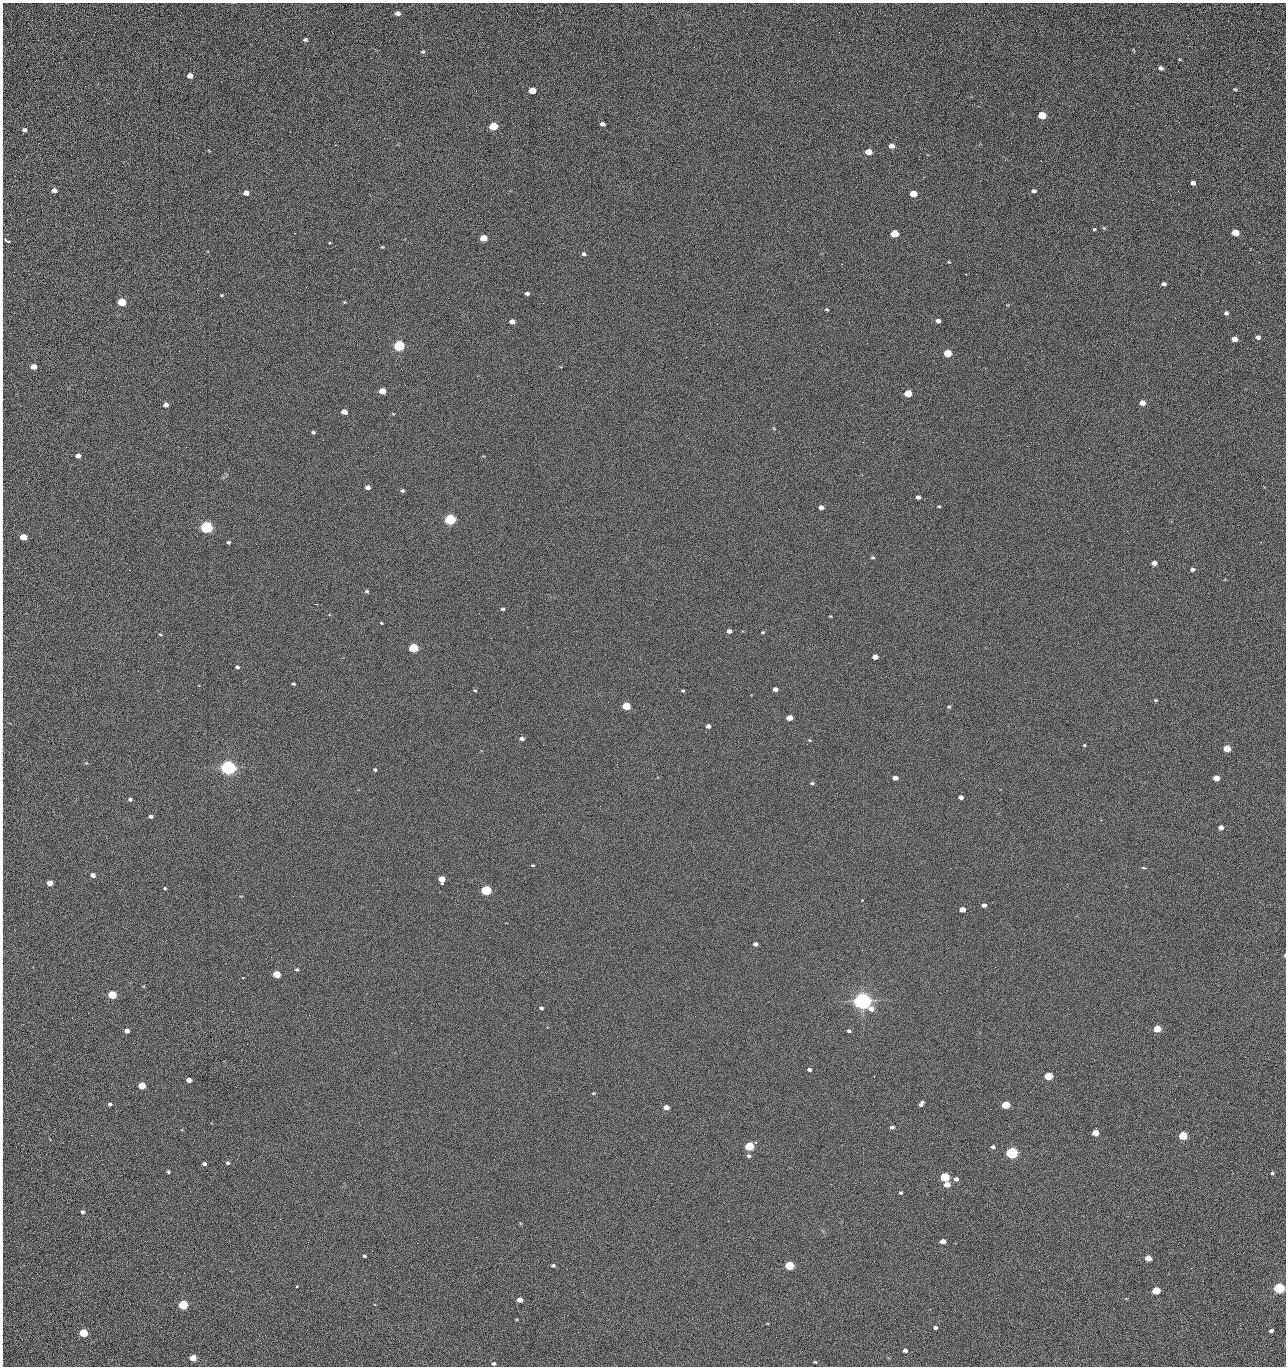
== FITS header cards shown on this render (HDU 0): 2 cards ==
NAXIS1  =                 1284 /fastest changing axis
NAXIS2  =                 1364 /next to fastest changing axis

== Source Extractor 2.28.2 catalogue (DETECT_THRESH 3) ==
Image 1284 x 1364 px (HDU 0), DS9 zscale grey, 1 PNG px = 1 image px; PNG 1288 x 1368 px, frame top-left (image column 1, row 1364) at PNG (2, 3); no overlay
Background 125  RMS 14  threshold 43.4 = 3 sigma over >= 5 px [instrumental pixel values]
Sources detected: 224; all 224 listed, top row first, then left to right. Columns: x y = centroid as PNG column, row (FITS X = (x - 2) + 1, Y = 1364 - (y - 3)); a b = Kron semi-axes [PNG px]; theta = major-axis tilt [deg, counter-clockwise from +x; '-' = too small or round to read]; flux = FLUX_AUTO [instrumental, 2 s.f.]
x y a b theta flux
398 13 5 4 - 4.9e+03
2 30 19 2 90 3.9e+03
1188 35 2 2 - 1.1e+03
305 40 5 4 - 1.8e+03
423 52 5 4 - 1.2e+03
1161 68 5 4 - 3.1e+03
190 76 5 4 - 8.9e+03
2 84 22 2 90 4.5e+03
1235 89 5 3 - 1.1e+03
532 90 5 4 - 2.3e+04
2 101 12 2 90 2.3e+03
1042 115 5 4 - 4.5e+04
1179 122 2 2 - 1.2e+03
602 124 5 4 - 3.5e+03
493 126 5 4 - 5.5e+04
24 130 4 4 - 2.9e+03
892 146 5 4 - 6.7e+03
2 149 16 2 90 2.8e+03
868 152 5 4 - 1.6e+04
1041 161 3 2 - 2.0e+03
2 162 9 2 90 1.6e+03
856 177 2 2 - 2.2e+03
923 177 2 2 - 1.8e+04
1193 183 4 4 - 3.8e+03
54 190 5 4 - 5.0e+03
1034 191 5 4 - 2.6e+03
246 193 5 4 - 6.0e+03
913 194 5 4 - 2.8e+04
785 200 2 2 - 6.4e+02
2 222 10 2 90 1.7e+03
1104 228 5 4 - 1.2e+03
1094 229 3 3 - 6.0e+03
1235 233 5 4 - 2.5e+04
895 234 5 4 - 4.2e+04
1263 237 2 2 - 8.4e+02
483 238 5 4 - 2.0e+04
7 241 7 3 -28 3.4e+03
382 247 4 3 - 8.4e+02
584 254 5 5 - 2.0e+03
2 260 12 2 90 1.9e+03
949 262 5 3 - 8.8e+02
841 264 2 2 - 2.7e+04
656 275 2 2 - 3.9e+02
1164 284 4 4 - 2.9e+03
306 287 2 2 - 6.6e+02
527 293 5 4 - 3.0e+03
221 295 4 3 - 8.4e+02
122 302 5 4 - 5.3e+04
344 302 5 3 - 8.1e+02
2 304 15 2 90 2.3e+03
827 309 5 5 - 1.2e+03
1226 313 5 4 - 2.2e+03
512 321 5 4 - 5.3e+03
938 321 4 4 - 3.8e+03
849 322 3 2 - 8.5e+02
710 323 2 2 - 3.4e+03
2 329 11 2 90 1.7e+03
1258 337 5 4 - 4.2e+03
1235 339 5 4 - 1.0e+04
399 346 5 5 - 1.6e+05
739 346 2 2 - 4.8e+02
948 353 5 4 - 4.1e+04
2 355 13 2 90 2.6e+03
686 357 2 2 - 4.2e+02
34 366 5 4 - 1.2e+04
350 366 2 2 - 2.5e+03
2 384 20 2 90 3.5e+03
382 391 5 4 - 2.0e+04
1256 392 2 2 - 8.9e+02
908 393 5 4 - 3.4e+04
1142 403 5 4 - 1.0e+04
166 405 4 4 - 5.2e+03
344 412 5 4 - 9.7e+03
313 432 4 3 - 1.5e+03
1009 435 2 2 - 3.3e+03
1027 446 2 2 - 4.9e+02
186 447 2 2 - 3.1e+03
78 456 4 4 - 5.8e+03
85 483 2 2 - 9.0e+02
368 487 5 4 - 5.1e+03
402 491 5 4 - 1.6e+03
918 497 4 4 - 3.3e+03
939 506 4 3 - 1.0e+03
821 507 5 4 - 5.1e+03
2 508 11 2 90 1.5e+03
779 509 2 2 - 4.8e+02
450 519 5 5 - 2.0e+05
207 527 5 5 - 3.3e+05
23 537 5 4 - 2.0e+04
228 542 4 3 - 1.6e+03
873 557 6 4 4 1.2e+03
1154 563 5 4 - 5.5e+03
1192 569 5 4 - 2.3e+03
367 591 6 4 -1 1.4e+03
316 604 2 2 - 5.6e+02
503 609 5 3 - 1.6e+03
2 614 10 2 90 1.4e+03
830 616 4 3 - 7.4e+02
381 623 3 2 - 8.3e+02
729 631 5 4 - 5.0e+03
763 632 4 3 - 1.0e+03
160 634 4 3 - 8.8e+02
2 643 9 2 90 1.4e+03
413 648 5 4 - 9.3e+04
875 657 5 4 - 7.3e+03
237 667 4 3 - 2.1e+03
2 683 15 2 90 2.0e+03
293 684 4 3 - 1.2e+03
775 689 4 4 - 4.3e+03
475 690 4 3 - 8.9e+02
683 691 4 3 - 1.2e+03
1156 700 5 4 - 1.0e+03
626 706 5 4 - 4.9e+04
949 707 5 4 - 1.3e+03
789 718 5 4 - 1.5e+04
708 726 4 4 - 3.7e+03
2 727 16 2 90 2.8e+03
706 732 2 2 - 4.3e+02
522 739 5 4 - 2.7e+03
809 740 5 3 - 7.7e+02
543 745 2 2 - 3.2e+03
1084 745 3 2 - 9.3e+02
1227 749 5 4 - 2.8e+04
706 761 2 2 - 2.1e+03
617 764 2 2 - 1.6e+03
228 767 5 5 - 7.0e+05
375 770 4 3 - 1.3e+03
895 778 5 4 - 6.0e+03
1216 778 5 4 - 1.4e+04
812 783 5 4 - 1.5e+03
2 786 10 2 90 1.8e+03
961 797 4 4 - 3.9e+03
130 799 4 4 - 2.0e+03
151 816 4 4 - 2.3e+03
1221 827 4 4 - 6.0e+03
533 865 4 3 - 9.2e+02
2 868 12 2 90 2.1e+03
1144 868 6 3 -6 1.8e+03
93 875 4 4 - 5.7e+03
442 879 5 5 - 1.4e+04
50 883 4 4 - 1.0e+04
165 888 5 4 - 1.1e+03
486 890 5 4 - 1.3e+05
862 900 3 2 - 7.4e+02
984 905 4 4 - 2.8e+03
962 909 5 4 - 1.0e+04
755 944 4 4 - 3.7e+03
1285 955 3 2 - 1.0e+03
297 969 5 4 - 1.4e+03
277 974 5 4 - 3.4e+04
523 976 2 2 - 2.1e+03
243 977 3 2 - 7.4e+02
112 995 5 4 - 5.5e+04
862 1001 6 5 - 1.0e+06
541 1008 4 4 - 2.0e+03
411 1023 2 2 - 5.2e+03
1157 1029 5 4 - 3.0e+04
127 1031 4 4 - 6.4e+03
849 1031 4 4 - 2.1e+03
857 1048 2 2 - 1.5e+03
2 1053 17 2 90 2.3e+03
1245 1057 2 2 - 1.9e+03
809 1070 4 4 - 2.2e+03
1048 1076 5 4 - 4.9e+04
1179 1076 2 2 - 2.7e+03
188 1080 4 4 - 6.9e+03
142 1085 5 4 - 3.2e+04
593 1093 4 4 - 8.8e+02
2 1103 13 2 90 2.3e+03
110 1104 4 4 - 1.9e+03
921 1104 6 4 54 2.9e+03
1006 1105 5 4 - 4.5e+04
666 1107 5 4 - 9.0e+03
729 1112 3 2 - 9.7e+02
892 1127 5 4 - 2.2e+03
1095 1133 5 5 - 1.8e+04
2 1135 15 2 90 2.9e+03
91 1135 2 2 - 2.5e+03
1183 1135 5 4 - 5.9e+04
749 1146 5 4 - 8.0e+04
993 1147 4 4 - 2.3e+03
571 1149 2 2 - 9.4e+02
1012 1153 5 5 - 2.8e+05
749 1156 6 5 - 2.0e+03
228 1163 5 4 - 1.5e+03
204 1164 4 3 - 2.5e+03
168 1172 3 3 - 1.4e+03
1272 1173 4 4 - 1.3e+03
945 1177 5 4 - 8.7e+04
956 1179 5 5 - 3.6e+03
947 1184 5 4 - 9.9e+03
900 1193 4 4 - 1.4e+03
2 1195 11 2 90 1.8e+03
82 1212 5 4 - 2.4e+03
280 1219 2 2 - 2.2e+03
2 1228 8 2 90 1.3e+03
476 1237 2 2 - 8.6e+03
943 1241 5 4 - 9.1e+03
308 1242 2 2 - 1.9e+03
417 1243 2 2 - 5.4e+03
364 1256 4 3 - 1.4e+03
1148 1258 5 4 - 1.4e+04
553 1265 5 4 - 1.6e+03
789 1265 5 4 - 8.2e+04
2 1275 13 2 90 2.5e+03
296 1287 3 2 - 1.3e+03
1279 1288 5 4 - 2.0e+05
1156 1291 5 4 - 4.7e+04
583 1292 2 2 - 6.5e+02
996 1298 2 2 - 2.7e+03
519 1300 5 4 - 8.2e+03
2 1301 13 2 90 2.3e+03
183 1305 5 4 - 1.0e+05
622 1311 3 2 - 7.8e+02
935 1328 4 3 - 2.2e+03
1271 1331 4 3 - 3.3e+03
578 1332 2 2 - 3.7e+03
84 1333 5 4 - 5.6e+04
905 1350 4 4 - 3.4e+03
2 1352 9 2 90 1.6e+03
193 1358 5 4 - 1.9e+04
815 1362 3 2 - 9.5e+02
493 1363 4 4 - 1.7e+03
1055 1366 2 2 - 1.9e+03
At the frame edge (FLAGS 8, measured only in part): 28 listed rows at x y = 2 30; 2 84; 2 101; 2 149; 2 162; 2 222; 2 260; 2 304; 2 329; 2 355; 2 384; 2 508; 2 614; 2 643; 2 683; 2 727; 2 786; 2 868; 1285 955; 2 1053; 2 1103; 2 1135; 2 1195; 2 1228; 2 1275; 2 1301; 2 1352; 1055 1366

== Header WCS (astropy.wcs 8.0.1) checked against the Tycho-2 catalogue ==
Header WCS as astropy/WCSLIB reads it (CRVAL/CRPIX/CD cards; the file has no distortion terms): RA---TAN/DEC--TAN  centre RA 15:41:40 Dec +51:59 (235.42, +51.98 deg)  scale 1.26 arcsec/px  FOV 26.9' x 28.5'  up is +92 deg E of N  parity flipped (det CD > 0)
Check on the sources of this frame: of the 60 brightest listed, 11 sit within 2.0 arcsec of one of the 11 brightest Tycho-2 stars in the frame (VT <= 12.29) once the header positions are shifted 0.68 arcsec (0.49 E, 0.47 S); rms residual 1.12 arcsec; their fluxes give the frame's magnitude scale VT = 24.59 - 2.5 log10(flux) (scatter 0.19 mag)
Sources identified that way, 11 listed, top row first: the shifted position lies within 2.0 arcsec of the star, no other Tycho-2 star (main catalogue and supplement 1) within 4.0 arcsec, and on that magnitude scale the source's flux lands within +1.5 / -3 mag of the star's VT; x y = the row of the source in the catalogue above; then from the Tycho-2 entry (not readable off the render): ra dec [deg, ICRS J2000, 3 dp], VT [Tycho-2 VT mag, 2 dp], TYC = Tycho-2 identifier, HIP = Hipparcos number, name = IAU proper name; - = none
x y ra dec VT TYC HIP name
399 346 235.614 +52.064 11.61 3489-1132-1 - -
450 519 235.514 +52.049 11.19 3489-1407-1 - -
207 527 235.515 +52.133 11.12 3489-1380-1 - -
228 767 235.378 +52.130 9.31 3489-1322-1 76850 -
486 890 235.303 +52.042 11.52 3489-958-1 - -
862 1001 235.232 +51.912 9.59 3489-824-1 - -
1012 1153 235.143 +51.862 10.97 3489-1016-1 - -
945 1177 235.131 +51.886 12.29 3489-908-1 - -
789 1265 235.084 +51.941 11.45 3489-1346-1 - -
1279 1288 235.062 +51.771 11.53 3489-1453-1 - -
183 1305 235.075 +52.152 11.74 3489-912-1 - -